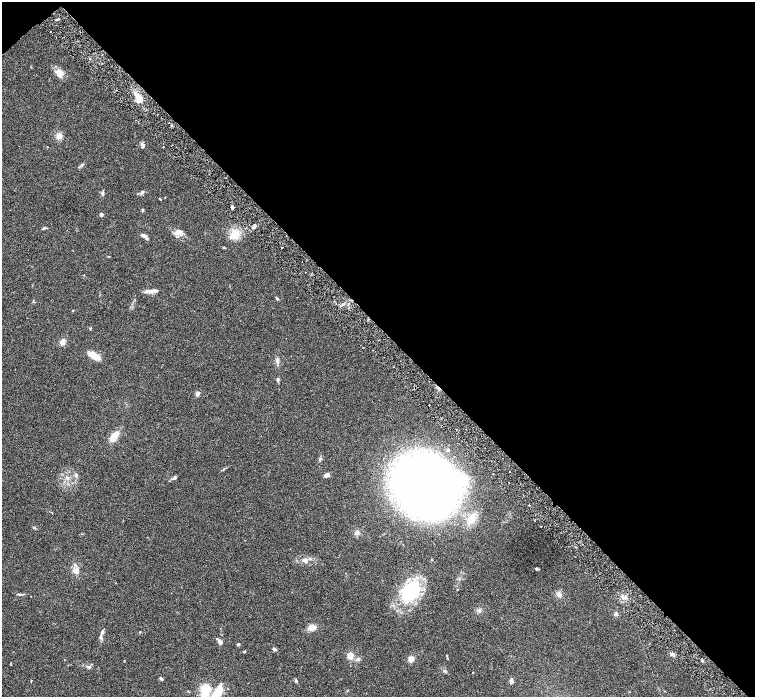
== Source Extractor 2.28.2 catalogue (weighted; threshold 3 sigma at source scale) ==
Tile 3 of 4 x 4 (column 3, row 1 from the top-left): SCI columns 3016-4521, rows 4473-5862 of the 6027 x 6025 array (HDU 1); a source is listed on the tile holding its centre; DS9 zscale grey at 2 x 2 block average (1 PNG px = mean of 2 x 2 image px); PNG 757 x 699 px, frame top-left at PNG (2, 2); no overlay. Shown black and unused: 47% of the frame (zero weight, under 3 of 6 exposures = <1% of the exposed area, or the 3 px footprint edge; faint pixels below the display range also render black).
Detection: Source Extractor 2.28.2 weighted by HDU 2 'WHT'; one run over the whole footprint, this tile lists its part. Background 0.039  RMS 0.0033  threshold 0.0137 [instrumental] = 3 sigma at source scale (4.09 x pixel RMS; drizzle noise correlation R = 1.36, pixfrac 0.8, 0.05/0.05 arcsec/px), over >= 5 px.
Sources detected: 70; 1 inside a brighter object's white glare — not listed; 3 inside a brighter listed object's ellipse — not listed separately; the other 66 listed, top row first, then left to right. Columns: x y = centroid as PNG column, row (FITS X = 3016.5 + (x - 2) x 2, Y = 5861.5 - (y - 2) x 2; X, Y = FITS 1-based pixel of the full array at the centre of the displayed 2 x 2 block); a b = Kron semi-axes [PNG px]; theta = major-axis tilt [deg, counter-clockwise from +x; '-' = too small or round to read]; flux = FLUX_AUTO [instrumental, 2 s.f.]
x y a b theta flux
60 73 11 6 -87 4.5
139 97 6 5 - 6.5
59 136 5 5 - 4.6
143 147 5 3 - 1.1
82 165 5 3 - 1.4
142 191 4 3 - 0.86
103 193 5 2 - 0.84
160 199 3 2 - 0.38
232 207 3 3 - 1.7
143 210 4 3 - 0.76
101 214 4 3 - 1.4
253 227 5 3 - 1.4
44 228 5 3 - 0.92
177 233 8 5 14 3.2
235 234 13 9 76 7.9
144 236 8 4 -22 2.5
282 247 2 2 - 0.48
152 291 13 4 7 4.4
277 298 4 2 - 0.81
73 311 3 2 - 0.42
63 342 6 5 - 3.1
93 355 13 6 -29 6.9
277 361 8 3 -85 1.6
278 379 5 4 - 1.1
197 393 6 4 45 1.5
114 436 9 5 54 11
448 450 2 2 - 1.9
320 459 6 3 45 1.2
223 469 3 2 - 0.53
76 475 5 4 - 1.3
327 475 7 4 21 1.9
174 478 6 3 19 1
463 480 12 7 -79 9.5
425 485 40 32 -31 510
472 519 12 7 51 7.2
541 526 2 2 - 0.58
34 528 3 2 - 0.5
357 533 5 4 - 1.6
306 561 5 4 - 1.6
536 569 4 3 - 0.6
77 570 10 6 -72 3.6
411 591 25 18 57 40
19 594 6 3 -8 1.2
559 594 7 5 -66 2.4
479 610 4 2 - 0.83
616 614 5 4 - 1.2
312 627 7 6 - 4.9
102 632 7 3 70 1.6
140 632 2 2 - 0.32
219 641 7 3 -49 1.7
238 644 3 3 - 1
274 649 4 4 - 1.3
244 651 4 3 - 0.65
673 654 5 4 - 1.5
350 656 7 6 - 4.2
358 659 5 4 - 1.4
411 659 6 5 - 4
702 661 4 2 - 0.63
89 667 4 3 - 1.2
444 671 4 3 - 0.87
161 679 4 3 - 1.2
31 681 4 2 - 0.43
296 681 4 3 - 0.79
512 681 6 4 88 1.8
205 689 7 6 - 26
217 694 21 8 67 15
Isophote crosses this tile's border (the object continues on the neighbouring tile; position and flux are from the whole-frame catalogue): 1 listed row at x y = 217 694
Diffuse or blended objects may show on this block-average render without a row.